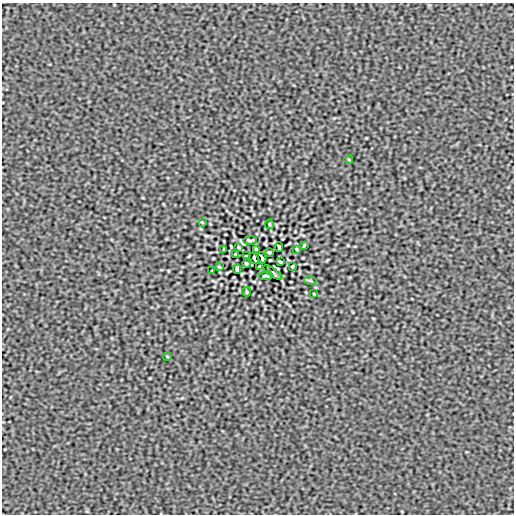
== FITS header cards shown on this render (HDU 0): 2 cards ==
NAXIS1  =                  512
NAXIS2  =                  512

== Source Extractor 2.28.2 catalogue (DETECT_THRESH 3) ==
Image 512 x 512 px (HDU 0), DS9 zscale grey, 1 PNG px = 1 image px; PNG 516 x 516 px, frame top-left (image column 1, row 512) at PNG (2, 3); each listed source drawn as its Kron ellipse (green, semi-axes under 4 px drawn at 4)
Background 2.23e-07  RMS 1.4e-04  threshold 4.13e-04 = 3 sigma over >= 5 px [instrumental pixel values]
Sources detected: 28; all 28 listed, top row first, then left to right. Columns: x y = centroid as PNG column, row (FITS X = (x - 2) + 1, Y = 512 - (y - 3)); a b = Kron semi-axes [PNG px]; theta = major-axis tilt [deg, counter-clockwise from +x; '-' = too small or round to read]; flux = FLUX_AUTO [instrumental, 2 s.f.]
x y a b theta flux
349 160 4 2 - 0.0067
202 222 3 2 - 0.0068
270 224 4 2 - 0.0091
250 240 7 2 3 0.013
304 245 3 2 - 0.0091
239 247 3 2 - 0.0081
279 247 5 3 - 0.016
256 249 4 3 - 0.011
297 249 3 2 - 0.0081
224 250 3 2 - 0.0083
270 252 4 3 - 0.012
236 254 4 2 - 0.011
246 256 3 2 - 0.0063
254 258 6 2 -66 0.015
262 258 6 2 -66 0.015
280 262 4 2 - 0.011
246 264 4 3 - 0.012
292 266 3 2 - 0.0082
219 267 3 2 - 0.0082
260 267 4 3 - 0.011
237 269 5 3 - 0.016
212 271 3 2 - 0.0092
273 272 11 2 -36 0.013
266 276 7 2 3 0.013
310 280 6 3 -19 0.0097
246 292 4 2 - 0.0092
314 294 3 2 - 0.0068
167 356 4 2 - 0.0068